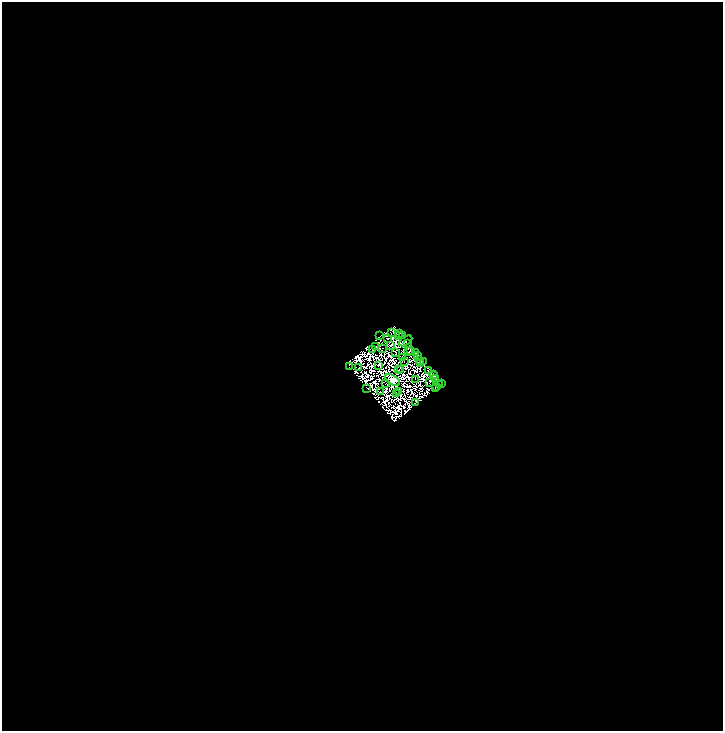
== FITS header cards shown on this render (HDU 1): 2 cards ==
NAXIS1  =                 1442
NAXIS2  =                 1458

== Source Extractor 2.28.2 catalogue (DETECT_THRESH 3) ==
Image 1442 x 1458 px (HDU 1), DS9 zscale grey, zoomed out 1/2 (1 PNG px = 2 x 2 image px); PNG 725 x 733 px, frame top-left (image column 2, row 1458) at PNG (2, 2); each listed source drawn as its Kron ellipse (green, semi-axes under 4 px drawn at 4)
Background 0.312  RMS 1.1e-04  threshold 3.25e-04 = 3 sigma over >= 5 px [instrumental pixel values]
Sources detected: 171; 127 cannot appear on this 1/2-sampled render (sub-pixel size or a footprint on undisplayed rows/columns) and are neither listed nor drawn; the other 44 listed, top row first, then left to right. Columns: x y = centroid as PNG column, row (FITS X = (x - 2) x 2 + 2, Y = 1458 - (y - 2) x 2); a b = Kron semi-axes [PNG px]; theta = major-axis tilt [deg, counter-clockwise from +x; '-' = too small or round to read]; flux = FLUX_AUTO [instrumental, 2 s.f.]
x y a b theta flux
391 333 2 1 - 57
400 333 2 1 - 27
380 336 2 1 - 0.3
398 336 2 1 - 51
402 336 2 1 - 28
387 338 3 1 - 120
406 341 7 4 31 3.9
408 343 2 1 - 18
391 345 2 1 - 46
375 346 2 1 - 21
382 348 2 1 - 16
372 349 2 1 - 29
409 351 2 1 - 41
411 351 3 1 - 6.3
396 352 2 1 - 35
415 353 2 1 - 0.76
417 355 2 2 - 58
402 357 2 1 - 77
420 360 3 2 - 16
404 361 2 1 - 54
423 362 2 2 - 57
421 364 2 1 - 27
378 365 2 1 - 39
349 367 2 1 - 14
358 367 2 1 - 2.1
399 370 2 1 - 40
401 370 2 1 - 16
429 371 4 2 - 61
433 374 2 2 - 14
434 376 3 2 - 91
436 378 3 1 - 18
416 379 2 1 - 1.4
393 380 8 4 -32 35000
386 383 2 1 - 2.2
430 383 2 1 - 33
441 383 2 1 - 47
440 384 2 1 - 27
436 387 2 1 - 27
367 388 3 2 - 43
435 388 2 1 - 88
380 391 2 1 - 7.6
399 392 2 1 - 19
396 393 2 1 - 41
415 402 2 1 - 18
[127 sub-pixel or undisplayed-footprint detections neither listed nor drawn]